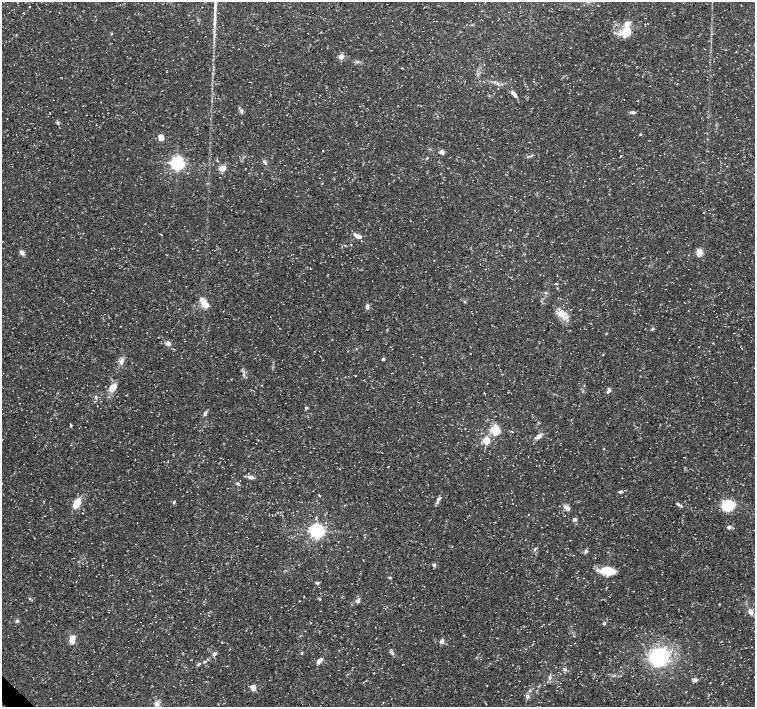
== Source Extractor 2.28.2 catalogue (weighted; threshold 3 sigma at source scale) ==
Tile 7 of 4 x 4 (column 3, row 2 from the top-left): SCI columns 3012-4516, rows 2975-4384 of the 6028 x 6015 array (HDU 1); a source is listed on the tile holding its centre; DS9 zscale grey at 2 x 2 block average (1 PNG px = mean of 2 x 2 image px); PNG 757 x 709 px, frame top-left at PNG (2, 2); no overlay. Shown black and unused: <1% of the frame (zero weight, under 3 of 5 exposures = <1% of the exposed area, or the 3 px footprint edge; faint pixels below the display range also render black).
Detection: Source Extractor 2.28.2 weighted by HDU 2 'WHT'; one run over the whole footprint, this tile lists its part. Background 0.0424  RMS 0.0026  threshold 0.0117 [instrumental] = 3 sigma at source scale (4.5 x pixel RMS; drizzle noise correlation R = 1.50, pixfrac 1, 0.0396/0.0396 arcsec/px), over >= 5 px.
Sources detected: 102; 1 long thin detection or spike segment (spike, bleed or trail) — not listed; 5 inside a brighter listed object's ellipse — not listed separately; the other 96 listed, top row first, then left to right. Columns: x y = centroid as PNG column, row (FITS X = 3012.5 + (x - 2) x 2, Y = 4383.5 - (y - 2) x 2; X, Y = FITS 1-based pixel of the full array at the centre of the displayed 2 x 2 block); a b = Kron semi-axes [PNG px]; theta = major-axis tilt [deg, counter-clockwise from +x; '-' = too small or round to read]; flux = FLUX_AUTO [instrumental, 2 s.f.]
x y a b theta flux
626 32 16 10 68 13
341 56 3 3 - 8.2
713 74 2 2 - 0.16
497 84 4 2 - 0.72
515 95 9 4 -49 2.4
241 111 5 4 - 1.3
633 112 7 3 -2 1.5
58 123 4 3 - 0.97
640 134 3 2 - 0.57
161 138 6 5 - 4.2
323 150 2 2 - 0.37
441 152 5 4 - 2.9
620 156 5 2 - 0.38
427 158 3 2 - 0.45
264 161 6 4 -64 1.1
177 163 4 4 - 200
222 168 8 6 6 4
510 230 2 2 - 0.28
358 236 6 5 - 2
699 252 7 5 86 6.1
22 253 7 4 -50 2.5
465 267 2 2 - 0.2
557 284 3 3 - 0.48
545 292 4 3 - 0.59
202 300 8 6 -59 3.6
465 301 3 3 - 0.54
206 305 6 5 - 6.6
367 306 7 4 -81 1.8
561 315 10 6 -59 5.1
121 326 2 2 - 0.25
279 328 2 2 - 0.16
652 329 4 3 - 0.7
606 333 3 2 - 0.35
168 344 6 5 - 2.2
383 359 3 2 - 1.8
121 361 10 5 60 2.7
423 363 2 2 - 0.19
243 375 5 2 - 0.85
113 387 10 8 49 5.8
609 390 5 4 - 1.4
96 397 4 2 - 0.65
306 407 4 3 - 0.64
205 413 6 4 65 1.4
71 425 4 2 - 0.56
495 430 4 3 - 57
512 432 3 2 - 0.32
539 436 7 5 38 2.9
486 440 3 3 - 26
603 449 3 2 - 0.31
251 477 8 5 -7 2.5
238 484 4 2 - 0.46
620 492 6 3 6 1.4
319 495 3 2 - 0.38
439 499 7 4 54 1.6
174 502 5 2 - 0.63
77 503 16 7 61 7.3
678 505 7 3 -25 1.2
728 505 15 11 14 15
567 508 7 5 -34 3.3
575 519 4 4 - 1.7
729 527 5 4 - 1.1
317 531 4 4 - 220
535 549 6 3 49 0.91
586 551 6 4 33 1.1
434 565 4 4 - 1.3
607 571 17 8 -10 13
390 578 4 3 - 0.7
186 583 2 2 - 0.18
317 583 5 3 - 0.95
304 597 2 2 - 0.3
30 598 4 2 - 0.49
319 599 4 2 - 0.49
358 600 6 4 61 1.7
750 612 6 4 -59 3.9
17 621 4 4 - 0.99
141 621 2 2 - 0.86
604 623 4 4 - 0.81
246 630 2 2 - 0.23
72 639 8 5 81 6.4
442 641 3 3 - 6.6
222 642 3 2 - 0.27
391 652 6 3 -52 1.3
301 653 3 3 - 0.6
214 654 5 4 - 1.7
659 657 17 15 40 51
205 661 5 3 - 1.1
319 661 7 4 46 3
199 664 5 3 - 0.81
565 669 5 4 - 1.2
550 678 6 4 84 1.6
694 680 6 4 -30 1.8
253 688 6 5 - 3.6
530 690 4 3 - 0.79
686 692 2 2 - 0.22
527 696 5 4 - 1.7
157 703 7 6 - 3
Overlapping masked pixels (flux is a lower limit): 1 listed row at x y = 141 621